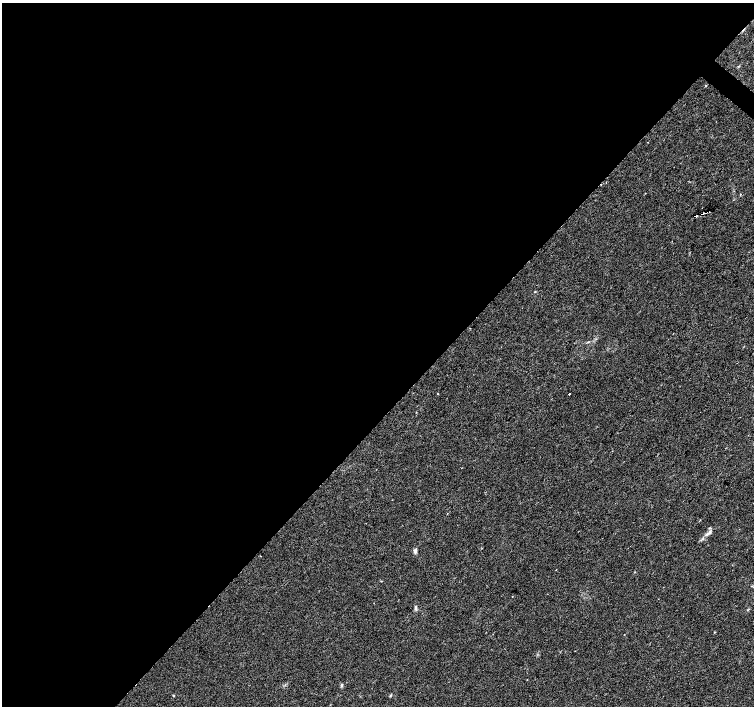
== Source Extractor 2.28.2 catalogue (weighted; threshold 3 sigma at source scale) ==
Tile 5 of 4 x 4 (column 1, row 2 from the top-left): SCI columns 7-1509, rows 3049-4455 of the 6019 x 6031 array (HDU 1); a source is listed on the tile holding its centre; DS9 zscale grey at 2 x 2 block average (1 PNG px = mean of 2 x 2 image px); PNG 756 x 708 px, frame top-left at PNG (2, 3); no overlay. Shown black and unused: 59% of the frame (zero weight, under 2 of 3 exposures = <1% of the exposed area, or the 3 px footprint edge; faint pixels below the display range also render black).
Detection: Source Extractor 2.28.2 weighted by HDU 2 'WHT'; one run over the whole footprint, this tile lists its part. Background 0.0471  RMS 0.0062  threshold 0.0278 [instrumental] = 3 sigma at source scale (4.5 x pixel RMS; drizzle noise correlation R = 1.50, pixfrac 1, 0.0396/0.0396 arcsec/px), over >= 5 px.
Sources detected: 17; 5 cosmic-ray / hot-pixel residue — not listed; the other 12 listed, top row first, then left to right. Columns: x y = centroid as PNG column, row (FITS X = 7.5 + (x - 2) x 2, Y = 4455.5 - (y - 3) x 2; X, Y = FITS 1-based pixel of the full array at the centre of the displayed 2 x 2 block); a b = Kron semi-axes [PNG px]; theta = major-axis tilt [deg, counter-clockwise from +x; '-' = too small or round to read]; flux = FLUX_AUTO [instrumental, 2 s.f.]
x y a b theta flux
706 86 2 2 - 2.6
648 142 2 2 - 0.44
709 212 2 2 - 0.73
696 216 2 2 - 2.2
535 292 3 2 - 1.1
438 394 2 2 - 1.2
569 394 2 2 - 8.2
709 533 10 3 36 4
415 551 5 4 - 3.6
415 608 7 3 -80 2.8
342 685 4 3 - 1.7
173 696 3 2 - 0.83
Diffuse or blended objects may show on this block-average render without a row.